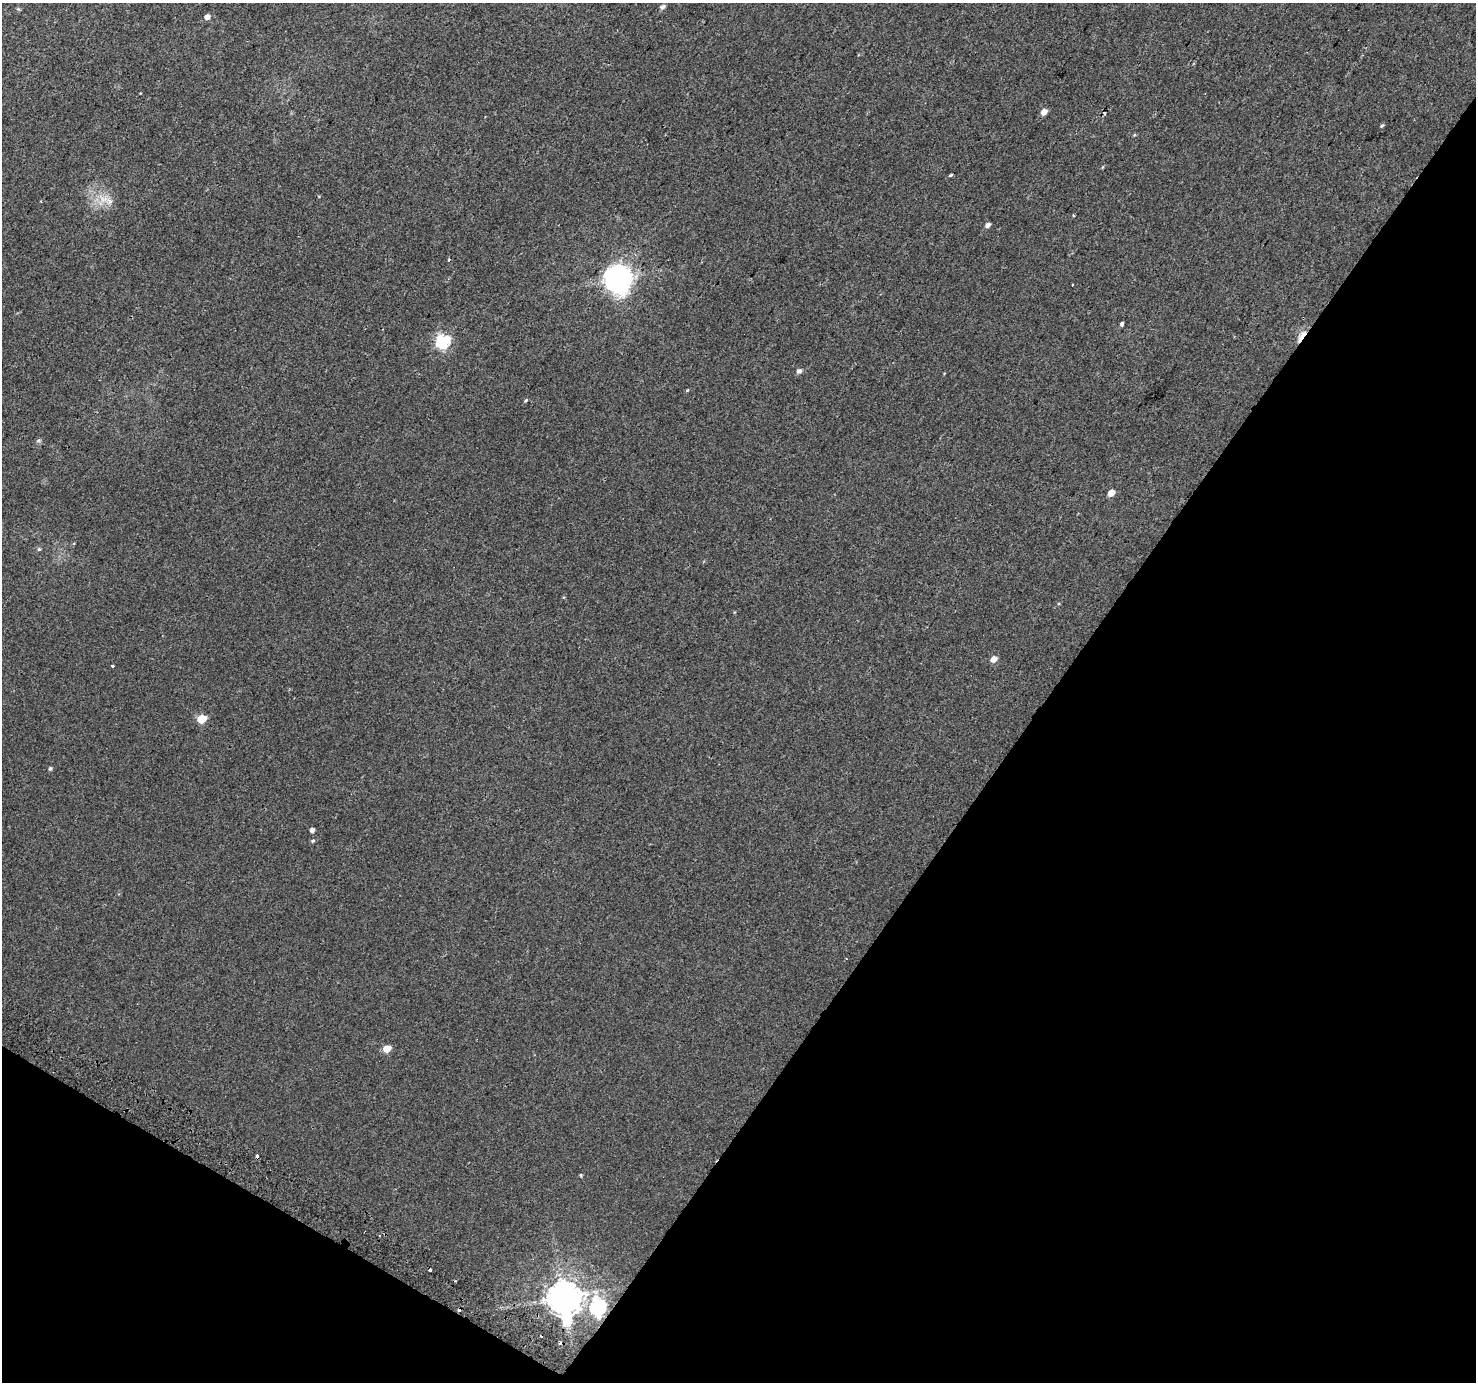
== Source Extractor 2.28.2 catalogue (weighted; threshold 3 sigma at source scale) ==
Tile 15 of 4 x 4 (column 3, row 4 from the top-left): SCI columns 2978-4451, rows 291-1670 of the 5947 x 6033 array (HDU 1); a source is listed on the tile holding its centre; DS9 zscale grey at full resolution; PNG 1478 x 1384 px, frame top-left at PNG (2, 3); no overlay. Shown black and unused: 34% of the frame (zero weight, under 2 of 3 exposures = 2% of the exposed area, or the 3 px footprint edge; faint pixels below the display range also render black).
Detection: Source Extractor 2.28.2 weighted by HDU 2 'WHT'; one run over the whole footprint, this tile lists its part. Background 0.00369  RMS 0.0038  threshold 0.0172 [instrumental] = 3 sigma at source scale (4.5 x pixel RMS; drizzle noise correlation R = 1.50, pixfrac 1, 0.0396/0.0396 arcsec/px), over >= 5 px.
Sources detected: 41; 1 inside a brighter object's white glare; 7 cosmic-ray / hot-pixel residue — not listed; the other 33 listed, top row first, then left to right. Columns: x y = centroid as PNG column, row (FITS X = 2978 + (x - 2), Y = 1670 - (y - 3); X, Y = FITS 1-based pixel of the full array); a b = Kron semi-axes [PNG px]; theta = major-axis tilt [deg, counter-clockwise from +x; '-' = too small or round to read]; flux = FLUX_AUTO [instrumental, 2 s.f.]
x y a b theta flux
663 7 6 5 - 1.2
18 9 6 3 -43 0.41
207 17 6 5 - 1.8
140 93 2 2 - 0.32
1044 112 6 5 - 2.5
1105 113 3 2 - 0.42
1382 126 5 4 - 0.51
1134 135 5 4 - 0.34
950 175 4 3 - 0.6
103 199 15 11 -10 4.9
1074 216 4 3 - 0.34
987 225 6 4 37 1.4
449 260 3 3 - 0.53
620 277 9 7 -69 210
1072 285 3 3 - 0.66
1122 324 4 3 - 1.9
1302 336 13 4 57 9.4
442 341 7 6 - 53
799 371 7 6 - 1.2
526 400 6 3 45 0.43
38 440 7 3 19 0.51
1111 493 5 4 - 3.8
39 549 5 5 - 0.52
994 659 6 5 - 2.6
112 666 3 3 - 0.86
202 719 6 5 - 11
50 768 5 4 - 0.61
312 830 5 4 - 1.2
313 841 5 5 - 0.57
387 1048 6 5 - 5.7
581 1175 4 4 - 0.36
564 1297 11 10 - 750
598 1307 8 7 - 93
Overlapping masked pixels (flux is a lower limit): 2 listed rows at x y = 1302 336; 598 1307